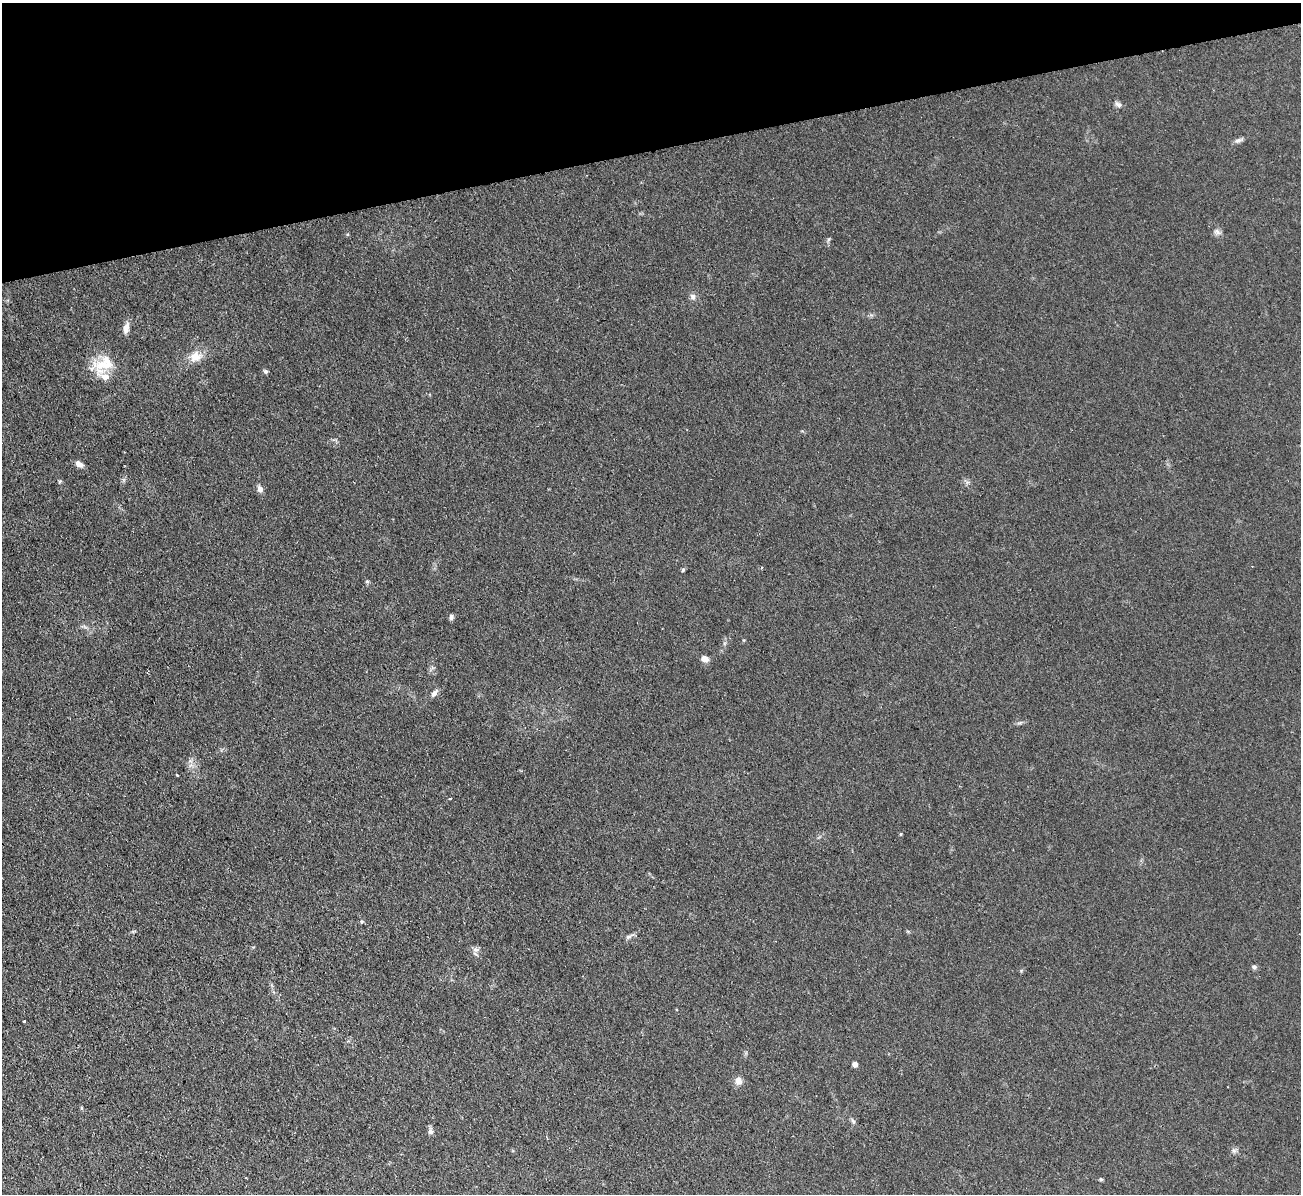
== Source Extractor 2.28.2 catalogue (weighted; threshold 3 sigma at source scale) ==
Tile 3 of 4 x 4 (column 3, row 1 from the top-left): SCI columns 2597-3895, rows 3719-4910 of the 5208 x 5178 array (HDU 1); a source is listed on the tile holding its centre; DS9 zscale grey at full resolution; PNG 1303 x 1196 px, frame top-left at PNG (2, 3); no overlay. Shown black and unused: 12% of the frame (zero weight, under 2 of 3 exposures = <1% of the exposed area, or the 3 px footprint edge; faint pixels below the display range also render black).
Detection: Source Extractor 2.28.2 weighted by HDU 2 'WHT'; one run over the whole footprint, this tile lists its part. Background 0.0582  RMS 0.0063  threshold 0.0282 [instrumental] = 3 sigma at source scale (4.5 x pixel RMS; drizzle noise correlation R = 1.50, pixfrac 1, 0.05/0.05 arcsec/px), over >= 5 px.
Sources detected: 34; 3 inside a brighter listed object's ellipse — not listed separately; the other 31 listed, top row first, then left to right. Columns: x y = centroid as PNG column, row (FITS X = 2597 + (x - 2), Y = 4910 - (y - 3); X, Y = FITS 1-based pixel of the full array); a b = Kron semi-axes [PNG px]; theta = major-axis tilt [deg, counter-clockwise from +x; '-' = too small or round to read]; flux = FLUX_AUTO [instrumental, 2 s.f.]
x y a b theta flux
1118 104 10 6 -27 2
1238 140 12 5 20 2.1
1217 232 10 8 -45 2.3
693 297 9 7 -68 2.2
126 328 12 7 81 5
196 357 17 14 24 8.3
101 365 26 19 -4 15
265 371 6 5 - 1.1
79 464 9 6 -38 3.6
60 481 5 4 - 0.74
260 489 7 6 - 3.2
762 567 4 3 - 0.5
683 570 6 4 47 0.83
367 581 6 5 - 0.94
451 617 6 5 - 1.7
705 659 7 5 -28 5.2
434 693 9 5 52 2.8
1020 723 9 4 13 1.2
177 775 3 2 - 0.63
450 799 4 2 - 0.5
362 922 5 5 - 0.97
628 937 8 5 6 1.7
476 950 11 6 -1 2.3
1254 967 6 5 - 1.6
24 1021 3 2 - 0.99
855 1064 4 4 - 4.9
738 1081 10 9 - 3.8
853 1121 9 4 -48 1.2
430 1131 9 7 -79 2
1234 1150 8 6 -68 1.6
1101 1179 5 4 - 0.84